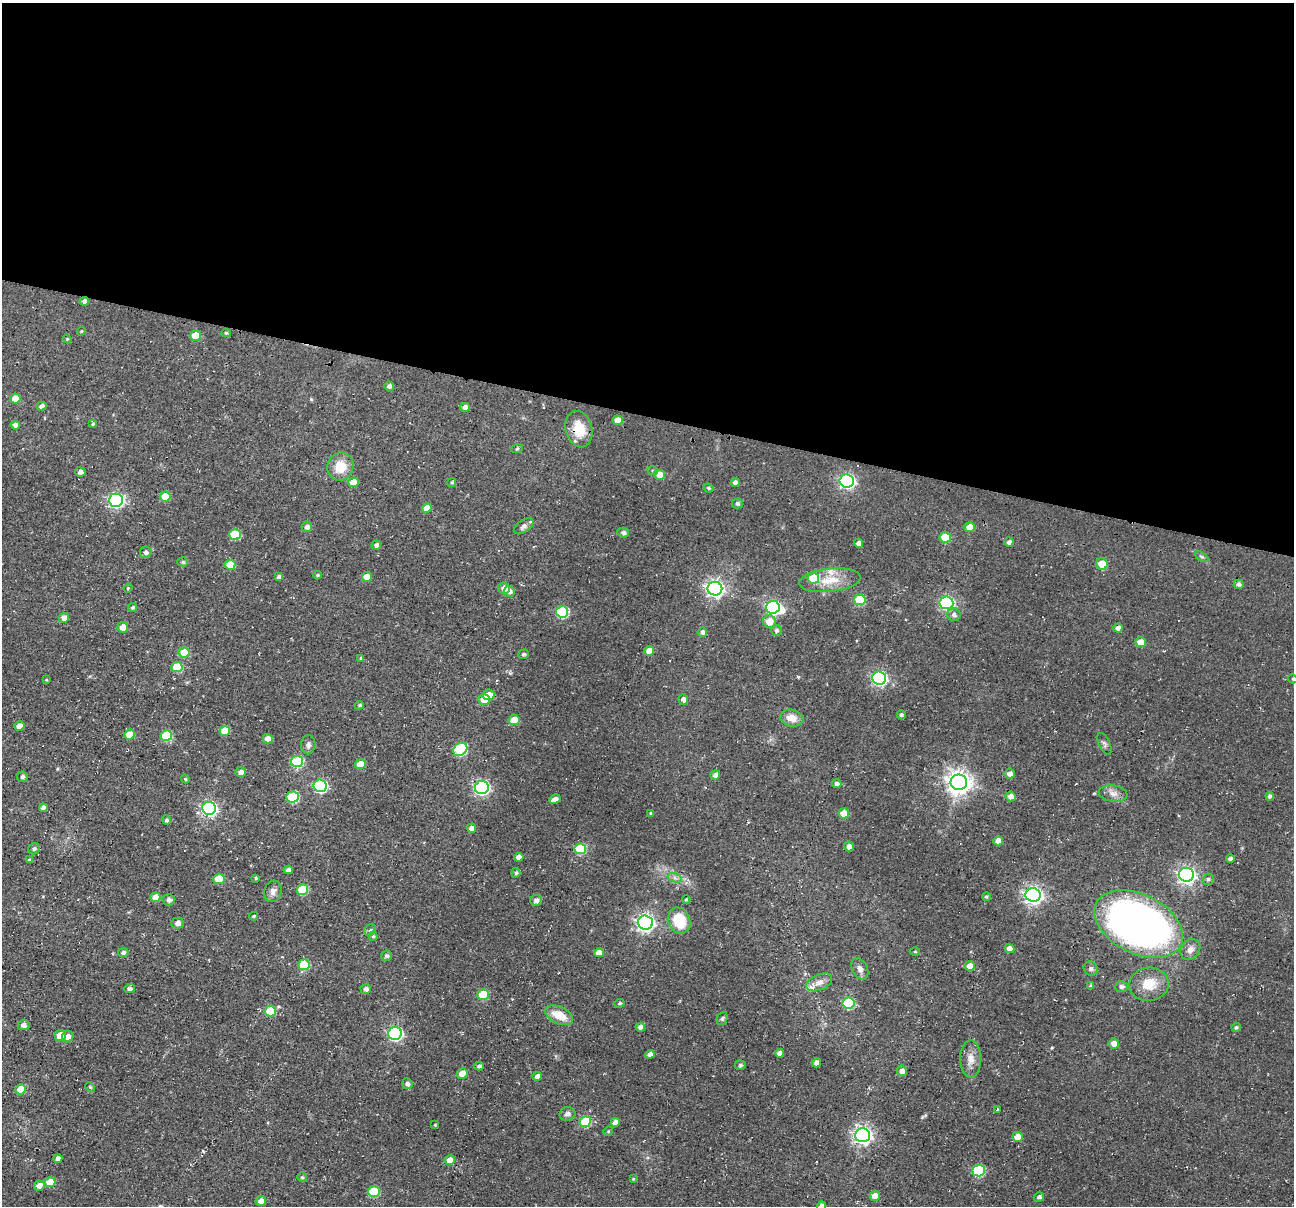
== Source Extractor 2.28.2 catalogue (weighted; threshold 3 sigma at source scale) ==
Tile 3 of 4 x 4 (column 3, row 1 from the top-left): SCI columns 2591-3882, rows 3772-4975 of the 5174 x 5222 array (HDU 1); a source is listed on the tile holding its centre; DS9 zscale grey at full resolution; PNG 1296 x 1208 px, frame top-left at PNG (2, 3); each listed source drawn as its Kron ellipse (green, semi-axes under 4 px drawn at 4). Shown black and unused: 34% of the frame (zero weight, under 2 of 3 exposures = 2% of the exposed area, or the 3 px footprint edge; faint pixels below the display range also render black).
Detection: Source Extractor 2.28.2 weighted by HDU 2 'WHT'; one run over the whole footprint, this tile lists its part. Background 0.0471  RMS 0.008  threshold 0.0362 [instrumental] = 3 sigma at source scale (4.5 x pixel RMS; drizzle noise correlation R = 1.50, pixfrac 1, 0.05/0.05 arcsec/px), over >= 5 px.
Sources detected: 206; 1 inside a brighter object's white glare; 2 cosmic-ray / hot-pixel residue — neither listed nor drawn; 4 inside a brighter listed object's ellipse — not listed separately; the other 199 listed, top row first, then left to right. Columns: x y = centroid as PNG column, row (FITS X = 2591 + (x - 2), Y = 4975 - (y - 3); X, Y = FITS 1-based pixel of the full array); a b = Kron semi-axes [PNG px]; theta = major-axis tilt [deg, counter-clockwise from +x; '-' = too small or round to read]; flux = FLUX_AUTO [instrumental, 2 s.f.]
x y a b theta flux
84 301 5 4 - 2.9
81 331 4 4 - 0.76
226 333 5 4 - 1.1
195 336 5 5 - 16
67 339 4 4 - 0.74
389 386 5 4 - 2.7
15 398 5 5 - 8.7
42 406 5 4 - 3.2
465 407 5 4 - 4.6
618 420 5 4 - 7.7
93 424 4 3 - 1.4
15 425 5 4 - 3.3
579 429 18 13 -74 19
517 449 6 3 20 0.92
340 467 14 13 - 16
653 471 5 3 - 1
80 472 5 4 - 3
659 475 5 5 - 8.4
847 481 7 6 - 180
353 482 5 5 - 10
452 482 4 4 - 1.2
735 482 4 4 - 2.7
708 488 5 3 - 1.1
165 497 5 5 - 17
116 500 7 6 - 190
737 503 5 5 - 2.1
427 508 5 4 - 7.6
524 526 11 6 36 2.7
307 527 5 5 - 3.3
970 527 5 5 - 9
623 533 6 5 - 2.1
235 534 6 5 - 29
945 537 5 5 - 27
1009 542 4 4 - 2.8
859 543 4 4 - 4.3
376 545 5 4 - 3
146 552 6 5 - 2.5
1202 557 7 4 -30 1.3
183 562 5 4 - 1.3
1102 564 6 5 - 13
230 565 5 5 - 17
317 575 4 3 - 1.1
279 577 4 4 - 2.5
367 577 5 5 - 8.7
813 578 6 5 - 30
830 580 31 11 6 17
1239 584 5 4 - 2.6
128 588 4 3 - 0.76
504 588 6 5 - 5
715 589 7 7 - 310
509 591 5 5 - 3.2
860 600 6 5 - 34
946 603 7 6 - 140
132 607 4 3 - 1.5
773 607 6 6 - 150
562 612 6 5 - 59
954 615 7 6 - 2.6
64 618 5 5 - 4.4
769 621 6 6 - 11
123 627 5 5 - 7.8
1118 628 5 4 - 3.5
776 631 5 5 - 2.2
702 632 4 4 - 2.6
1140 642 5 5 - 8.1
649 651 5 4 - 8.2
184 652 5 5 - 18
523 654 5 4 - 1.3
361 658 4 4 - 1.4
177 667 5 5 - 28
879 678 7 6 - 170
1293 679 5 4 - 0.83
46 680 3 3 - 0.71
489 695 5 5 - 8.8
484 699 6 5 - 10
683 699 5 5 - 3.1
359 705 5 4 - 1.2
901 715 4 4 - 2.1
792 718 12 8 -13 8.3
514 720 5 5 - 17
19 726 5 4 - 7.6
225 731 5 5 - 16
129 735 5 5 - 12
166 735 5 5 - 33
268 739 5 4 - 5.5
1104 744 12 5 -65 2.1
308 745 9 7 84 3.1
460 749 7 6 - 59
297 761 6 5 - 53
360 764 5 5 - 12
240 772 5 4 - 3.7
1010 774 5 5 - 3.9
715 775 5 5 - 3.4
22 777 5 5 - 2
185 779 4 4 - 1.1
959 782 8 8 - 670
837 784 4 4 - 2.5
320 786 6 6 - 110
482 787 7 6 - 180
1113 794 14 8 -8 5.1
1011 796 5 5 - 4.5
1270 796 4 4 - 2.3
292 797 6 5 - 48
555 799 6 4 26 3.9
43 808 4 4 - 3.3
209 808 7 6 - 170
651 813 4 3 - 1.1
844 813 5 5 - 12
166 820 5 4 - 1.7
472 828 4 4 - 4.3
998 841 4 4 - 5.2
849 846 5 5 - 3.7
34 849 6 5 - 1.6
580 849 6 5 - 46
519 857 4 4 - 4.6
1230 859 4 4 - 2.3
29 860 4 3 - 0.88
288 870 5 4 - 3
516 873 5 4 - 1.8
1186 875 7 7 - 270
256 878 4 4 - 1.1
675 878 7 4 -19 2
219 879 5 5 - 24
1208 879 5 5 - 1.6
302 889 5 5 - 34
273 891 11 8 74 4.1
1033 895 7 7 - 320
155 897 5 4 - 9.1
986 897 4 4 - 1.5
169 900 6 5 - 2.9
536 900 6 5 - 3.4
686 900 4 3 - 1
254 916 4 3 - 0.95
679 921 13 11 -66 26
177 923 6 5 - 2.8
645 923 7 7 - 290
1139 924 47 29 -27 490
370 930 6 5 - 1.5
373 936 4 4 - 1.3
1010 949 5 4 - 4.3
1190 949 11 9 51 4.9
915 951 5 3 - 0.81
123 952 5 4 - 2.7
599 953 5 4 - 6.4
386 956 5 5 - 1.9
304 965 5 5 - 31
970 966 5 5 - 8.6
860 969 11 7 -63 4.2
1091 969 7 6 - 2
819 982 13 8 24 5.3
1149 984 20 16 9 17
1091 986 4 3 - 1.7
1121 987 6 5 - 2.4
130 988 5 4 - 2.3
366 989 5 5 - 2.6
483 995 5 5 - 28
620 1003 5 4 - 1.3
848 1003 6 5 - 50
270 1011 5 5 - 28
559 1015 15 8 -25 14
722 1018 7 5 68 1.4
24 1025 6 5 - 3.1
640 1027 5 4 - 3.1
1236 1027 5 4 - 1.5
395 1033 7 6 - 150
60 1036 5 5 - 14
68 1037 6 5 - 4.7
1114 1044 5 5 - 6
780 1053 4 4 - 4
650 1054 4 4 - 3.8
971 1059 18 10 -89 7.8
816 1063 4 4 - 4.1
740 1065 5 4 - 1.5
479 1066 5 4 - 2
902 1071 5 5 - 5.1
462 1073 5 5 - 9.5
537 1076 5 4 - 4.1
407 1084 5 5 - 2.3
90 1087 5 3 - 0.97
21 1089 5 5 - 16
997 1109 4 2 - 0.69
567 1114 8 6 11 3
585 1122 6 5 - 36
615 1122 4 4 - 4.1
435 1125 4 3 - 0.72
608 1131 5 4 - 0.92
862 1135 7 7 - 330
1018 1137 5 5 - 9.1
58 1159 4 4 - 3.5
450 1160 5 5 - 7
979 1171 6 6 - 57
302 1177 5 4 - 1.5
633 1179 3 3 - 0.77
50 1182 5 5 - 15
39 1185 5 5 - 5.8
374 1191 6 5 - 34
875 1196 5 5 - 8.8
1039 1197 5 4 - 1.6
261 1201 5 5 - 5.4
822 1206 4 4 - 3.4
Overlapping masked pixels (flux is a lower limit): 2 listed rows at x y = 84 301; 579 429
Isophote crosses this tile's border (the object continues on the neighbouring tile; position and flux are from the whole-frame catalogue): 2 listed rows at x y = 1293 679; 822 1206